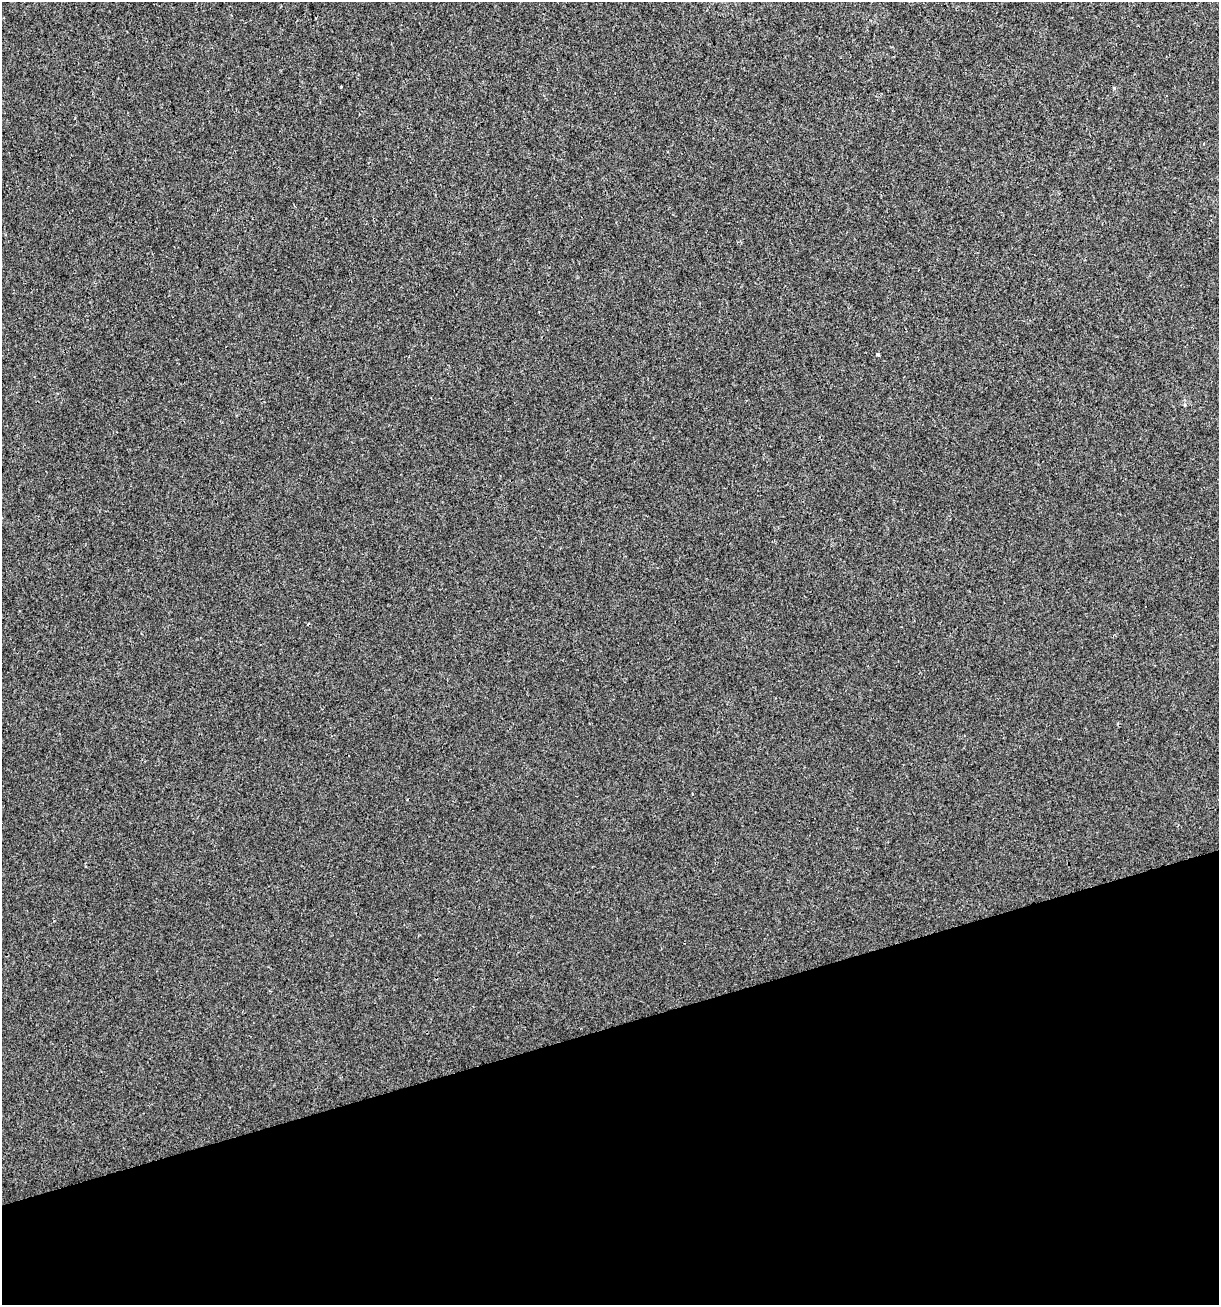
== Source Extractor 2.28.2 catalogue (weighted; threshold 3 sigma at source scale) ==
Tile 14 of 4 x 4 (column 2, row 4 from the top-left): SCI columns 1318-2534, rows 1-1303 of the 5017 x 5211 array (HDU 1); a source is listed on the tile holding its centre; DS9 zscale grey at full resolution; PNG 1221 x 1307 px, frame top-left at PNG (2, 2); no overlay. Shown black and unused: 21% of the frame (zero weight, under 2 of 3 exposures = <1% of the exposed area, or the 3 px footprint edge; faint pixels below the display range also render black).
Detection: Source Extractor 2.28.2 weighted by HDU 2 'WHT'; one run over the whole footprint, this tile lists its part. Background -6.11e-04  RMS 0.0042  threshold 0.0187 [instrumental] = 3 sigma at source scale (4.5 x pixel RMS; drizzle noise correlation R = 1.50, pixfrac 1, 0.0396/0.0396 arcsec/px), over >= 5 px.
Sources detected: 3; all 3 listed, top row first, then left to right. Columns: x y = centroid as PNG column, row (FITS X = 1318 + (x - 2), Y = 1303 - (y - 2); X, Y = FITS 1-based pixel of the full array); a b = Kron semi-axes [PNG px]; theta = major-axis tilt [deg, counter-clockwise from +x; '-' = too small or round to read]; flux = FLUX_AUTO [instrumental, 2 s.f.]
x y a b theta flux
341 87 3 2 - 0.52
877 354 3 3 - 2.8
1185 405 5 3 - 0.41